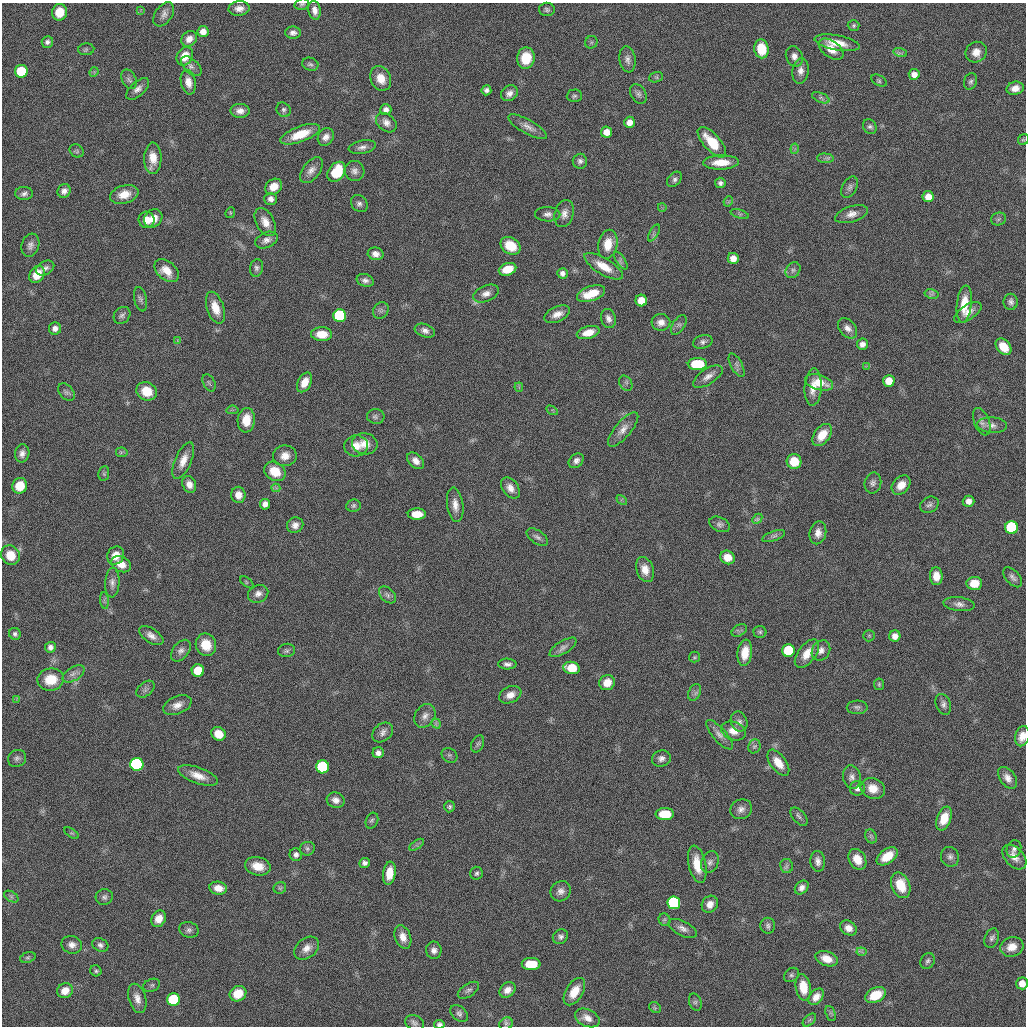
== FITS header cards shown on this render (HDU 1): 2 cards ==
NAXIS1  =                 2048 / length of original image axis
NAXIS2  =                 2048 / length of original image axis

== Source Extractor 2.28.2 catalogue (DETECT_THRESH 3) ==
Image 2048 x 2048 px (HDU 1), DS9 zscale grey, zoomed out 1/2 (1 PNG px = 2 x 2 image px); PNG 1028 x 1028 px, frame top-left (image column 1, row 2047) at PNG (2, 3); each listed source drawn as its Kron ellipse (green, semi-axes under 4 px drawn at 4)
Background 21.4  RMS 320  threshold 952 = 3 sigma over >= 5 px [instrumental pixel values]
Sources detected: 322; all 322 listed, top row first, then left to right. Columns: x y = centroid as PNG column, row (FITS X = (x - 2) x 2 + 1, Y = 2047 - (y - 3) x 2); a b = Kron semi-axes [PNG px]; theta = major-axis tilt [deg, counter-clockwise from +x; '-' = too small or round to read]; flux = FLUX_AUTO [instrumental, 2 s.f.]
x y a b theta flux
302 4 7 5 17 1.5e+05
239 8 10 7 5 5.4e+05
547 9 8 6 1 2.0e+05
315 10 9 6 -79 4.6e+05
140 11 4 2 - 6.4e+04
59 12 8 7 - 1.7e+06
164 14 13 8 56 4.5e+05
854 25 6 5 - 1.4e+05
203 32 5 5 - 5.8e+05
293 33 8 6 -1 3.2e+05
189 39 8 7 - 5.4e+05
47 42 6 5 - 2.4e+05
591 42 6 6 - 1.6e+05
837 43 23 7 -11 1.3e+06
86 49 8 6 3 1.7e+05
761 49 9 7 -80 1.8e+06
831 49 14 8 -36 9.9e+05
976 52 11 10 - 7.9e+05
900 53 7 4 -15 1.9e+05
185 56 10 7 58 1.2e+06
794 56 10 8 -67 4.8e+05
526 58 10 9 - 1.9e+06
627 59 13 8 -81 4.1e+05
310 64 8 6 -20 2.0e+05
191 66 12 7 -43 3.3e+05
21 71 6 6 - 3.7e+06
800 71 13 8 82 5.3e+05
94 72 5 3 - 9.2e+04
914 74 5 5 - 5.0e+05
656 77 7 5 19 1.4e+05
381 78 13 10 -65 1.0e+06
129 79 10 7 -64 2.8e+05
879 81 8 5 -28 1.5e+05
971 81 8 6 70 2.2e+05
188 82 12 7 -78 6.8e+05
1015 88 9 6 14 6.1e+05
138 89 14 7 42 4.5e+05
486 90 5 5 - 2.5e+05
509 93 9 7 38 4.1e+05
638 94 10 7 -60 2.9e+05
574 96 7 6 - 1.7e+05
821 98 9 4 -23 2.2e+05
283 110 7 6 - 2.2e+05
386 110 5 5 - 3.7e+05
240 111 9 7 -1 5.1e+05
629 122 5 5 - 5.5e+05
386 123 11 8 -40 4.7e+05
870 126 8 6 -62 2.2e+05
528 127 22 7 -29 5.8e+05
606 132 5 5 - 7.1e+05
300 134 21 7 20 1.8e+06
326 137 9 7 57 4.7e+05
1023 140 6 5 - 1.1e+05
712 142 19 8 -48 2.2e+06
362 147 14 6 11 4.2e+05
795 149 5 2 - 8.6e+04
77 151 7 6 - 1.5e+05
153 158 16 8 89 1.0e+06
825 158 8 4 -3 2.3e+05
580 161 7 7 - 2.8e+05
721 162 18 7 2 1.3e+06
311 170 15 8 52 5.3e+05
354 171 10 9 - 4.2e+05
336 172 11 8 55 3.2e+06
674 179 9 6 49 2.6e+05
720 183 5 5 - 2.3e+05
274 187 9 7 35 9.0e+05
850 187 11 7 61 3.0e+05
64 191 7 6 - 3.8e+05
24 193 9 6 3 2.9e+05
124 194 14 9 16 1.0e+06
928 197 5 5 - 7.1e+05
271 199 6 6 - 3.4e+05
728 201 5 3 - 8.9e+04
359 204 9 7 -50 3.2e+05
662 207 4 3 - 8.8e+04
230 213 5 4 - 9.4e+04
548 214 12 7 -1 4.0e+05
564 214 14 9 75 5.7e+05
740 214 9 3 -17 1.6e+05
852 214 17 8 17 6.5e+05
153 218 10 8 48 8.4e+05
999 219 8 6 17 1.9e+05
147 220 8 8 - 8.3e+05
265 222 15 9 -61 7.9e+05
654 233 9 4 61 1.7e+05
266 240 12 7 23 4.5e+05
608 244 14 9 77 1.3e+06
30 245 12 8 72 4.1e+05
510 246 11 8 -33 1.9e+06
376 254 8 6 -13 4.4e+05
733 258 5 5 - 6.4e+05
621 261 10 4 -57 2.0e+05
604 266 22 8 -31 1.3e+06
45 268 10 6 30 2.8e+05
257 268 9 6 80 2.3e+05
507 269 9 6 18 1.6e+06
793 270 8 6 53 2.3e+05
167 271 14 9 -41 1.0e+06
562 273 5 5 - 2.9e+05
37 274 9 7 56 1.3e+06
365 280 9 6 -19 3.1e+05
486 293 14 8 22 5.3e+05
591 294 14 7 19 1.5e+06
932 294 7 4 -11 1.7e+05
140 299 12 6 -78 2.5e+05
641 300 6 6 - 1.0e+06
1011 302 8 7 - 2.9e+05
964 304 18 7 83 1.6e+06
215 308 17 8 -71 1.2e+06
381 310 9 7 54 2.5e+05
968 312 15 7 32 6.6e+05
557 314 14 7 25 6.5e+05
122 315 9 7 47 2.5e+05
340 316 6 6 - 1.8e+07
608 319 10 7 -74 3.8e+05
661 322 9 8 - 5.3e+05
679 325 11 6 57 2.7e+05
55 328 6 6 - 3.9e+05
848 328 12 8 -51 4.8e+05
425 331 10 6 -20 3.6e+05
588 333 11 6 15 9.1e+05
322 334 10 7 -1 1.2e+06
178 341 4 2 - 6.0e+04
703 342 10 6 16 2.8e+05
862 344 6 5 - 4.0e+05
1004 347 9 6 -49 1.5e+06
697 364 9 6 0 3.4e+06
737 365 13 5 -62 3.1e+05
867 366 4 2 - 6.1e+04
708 377 17 7 33 5.6e+05
889 381 6 6 - 1.1e+06
305 382 10 6 63 9.4e+05
819 382 14 7 -16 1.6e+06
209 383 9 5 -63 1.9e+05
626 383 8 6 -54 2.0e+05
519 387 5 2 - 7.9e+04
813 387 19 8 87 9.5e+05
147 391 10 9 - 1.5e+06
66 392 10 6 -50 2.5e+05
232 410 6 3 7 1.1e+05
552 410 6 2 -32 7.8e+04
376 416 8 7 - 2.3e+05
246 420 12 8 85 1.2e+06
982 422 14 7 -68 4.1e+05
992 425 15 7 -4 4.9e+05
623 429 21 8 50 7.0e+05
822 435 12 8 54 1.2e+06
365 444 13 10 -11 8.2e+05
356 446 12 10 3 8.7e+05
122 452 6 4 -11 1.3e+05
22 453 9 7 79 3.8e+05
285 456 12 10 0 7.9e+05
183 461 20 8 66 9.2e+05
416 461 10 6 -44 5.5e+05
576 461 8 6 43 3.5e+05
794 461 7 7 - 1.3e+06
275 471 11 9 -33 1.5e+06
104 473 7 5 81 1.5e+05
873 483 10 8 76 3.3e+05
189 484 9 6 -66 5.6e+05
901 485 11 8 47 8.9e+05
20 486 8 7 - 1.4e+06
276 488 4 3 - 1.1e+05
510 488 12 7 -52 6.0e+05
238 495 8 7 - 6.9e+05
622 500 6 3 -45 8.4e+04
969 501 6 5 - 5.0e+05
265 504 5 5 - 3.9e+05
455 505 17 8 -82 7.3e+05
929 505 10 7 30 2.9e+05
353 506 7 6 - 2.0e+05
417 514 9 5 0 1.2e+06
757 519 6 3 45 1.2e+05
720 524 11 7 -24 2.7e+05
295 525 8 7 - 4.8e+05
1012 527 6 6 - 1.3e+07
818 533 11 8 77 5.9e+05
774 536 12 5 19 2.3e+05
537 537 12 6 -35 3.1e+05
10 555 10 9 - 1.3e+06
116 555 9 8 - 8.8e+05
728 557 7 6 - 9.3e+05
121 564 10 7 -27 8.4e+05
645 569 13 8 -72 8.1e+05
936 576 9 6 -87 8.4e+05
1013 577 12 6 -48 3.4e+05
247 582 8 4 -38 1.3e+05
112 583 15 7 87 4.2e+05
974 583 8 6 4 1.3e+06
258 594 10 8 26 4.4e+05
387 595 10 6 -44 2.8e+05
105 600 8 4 -85 1.5e+05
959 604 16 7 -7 4.4e+05
739 630 8 5 29 1.7e+05
760 632 6 6 - 1.6e+05
15 634 6 5 - 2.0e+05
151 636 14 7 -33 5.5e+05
869 636 6 5 - 1.2e+05
895 636 5 5 - 4.7e+05
206 645 11 10 - 1.4e+06
50 647 5 5 - 2.9e+05
563 647 15 6 31 3.6e+05
287 650 8 6 7 2.1e+05
821 650 10 8 58 4.8e+05
181 651 12 8 51 4.0e+05
788 651 6 6 - 6.5e+06
745 653 13 7 82 1.3e+06
807 654 16 8 54 1.1e+06
694 657 5 5 - 1.1e+05
507 664 9 5 -2 3.1e+05
572 668 8 6 -13 2.7e+06
198 671 6 6 - 2.9e+06
74 674 12 6 32 3.8e+05
51 679 13 11 8 1.7e+06
607 683 8 7 - 9.3e+05
879 684 6 5 - 1.1e+05
145 689 10 7 39 2.5e+05
695 692 8 6 64 2.2e+05
510 695 11 8 24 6.9e+05
16 699 4 2 - 5.8e+04
943 704 11 7 -68 3.2e+05
177 705 15 9 23 6.7e+05
857 707 10 6 1 2.7e+05
425 716 13 9 58 5.2e+05
739 722 10 8 -70 3.3e+05
436 724 5 2 - 1.0e+05
733 731 13 9 -19 8.2e+05
383 732 11 8 40 4.0e+05
218 734 7 6 - 1.2e+06
719 735 19 6 -48 4.7e+05
1022 736 10 7 74 7.8e+05
478 744 9 6 66 2.0e+05
754 746 7 6 - 1.6e+05
378 753 5 5 - 3.4e+05
449 755 8 6 -36 1.9e+05
17 758 9 8 - 2.9e+05
661 758 10 8 20 4.0e+05
778 763 15 7 -53 1.2e+06
137 764 6 6 - 5.2e+07
323 767 6 6 - 1.5e+07
198 776 21 8 -20 9.8e+05
852 777 12 8 -81 4.1e+05
1008 778 12 7 -54 5.1e+05
857 788 7 7 - 3.8e+05
873 788 12 10 -22 1.0e+06
336 800 9 7 -17 4.5e+05
450 807 6 5 - 1.5e+05
741 809 11 9 27 4.8e+05
665 814 9 6 0 2.1e+06
799 817 11 6 -48 2.4e+05
944 818 12 7 69 1.5e+06
372 821 8 6 68 1.9e+05
72 833 8 3 -33 1.2e+05
871 836 7 5 -66 1.6e+05
417 845 8 4 35 1.6e+05
307 849 8 7 - 2.3e+05
1014 849 9 7 70 2.7e+05
296 855 6 6 - 3.0e+05
887 856 12 7 36 1.5e+06
950 857 10 9 - 3.4e+05
1014 857 14 9 -46 6.9e+05
857 859 11 8 -60 1.1e+06
818 861 10 7 -86 4.1e+05
710 862 11 8 66 4.0e+05
365 863 5 5 - 2.7e+05
697 864 19 8 -78 1.6e+06
258 866 13 9 -12 1.1e+06
787 866 7 6 - 2.1e+05
389 873 11 6 82 1.2e+06
476 873 6 6 - 2.0e+05
901 885 13 9 -67 1.8e+06
802 887 8 5 45 3.7e+05
218 888 9 6 -7 7.5e+05
280 888 6 5 - 1.3e+05
561 891 11 9 47 4.7e+05
11 897 8 5 -31 1.7e+05
104 897 8 8 - 2.7e+05
674 903 6 6 - 2.9e+07
710 904 9 7 53 5.9e+05
159 919 8 7 - 8.1e+05
665 920 6 5 - 1.4e+05
768 926 8 7 - 2.5e+05
683 928 15 7 -27 4.6e+05
848 928 9 6 -33 5.7e+05
189 930 10 7 -18 3.1e+05
403 937 12 8 -69 7.0e+05
560 937 8 6 38 2.7e+05
992 938 10 7 69 2.7e+05
72 945 10 8 -21 5.2e+05
100 945 8 6 -27 2.7e+05
1012 947 12 9 16 8.9e+05
307 948 14 9 39 6.5e+05
434 950 8 8 - 4.0e+05
861 952 5 2 - 8.5e+04
28 957 8 5 19 1.5e+05
827 959 11 7 -19 9.5e+05
928 961 8 6 57 2.2e+05
531 964 9 6 0 2.1e+06
96 971 6 5 - 1.6e+05
791 975 8 6 40 1.9e+05
1022 983 6 6 - 7.6e+05
152 985 9 6 23 1.9e+05
803 987 13 7 -81 1.5e+06
468 990 12 6 34 2.8e+05
507 990 9 7 44 5.4e+05
65 991 8 7 - 8.0e+05
574 992 15 8 59 1.3e+06
238 994 9 7 30 1.5e+06
876 995 11 7 26 2.0e+06
816 997 9 6 50 5.9e+05
137 998 15 8 -74 6.5e+05
174 1000 6 6 - 8.2e+06
695 1002 9 6 -69 2.2e+05
655 1007 6 5 - 1.3e+05
459 1013 10 6 -43 2.7e+05
830 1013 8 4 -71 1.7e+05
587 1018 13 8 -25 6.0e+05
809 1020 8 5 43 1.5e+05
414 1023 9 7 -21 2.9e+05
439 1024 5 4 - 2.0e+05
506 1024 7 6 - 1.9e+05
At the frame edge (FLAGS 8, measured only in part): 4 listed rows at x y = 302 4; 1022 736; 1022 983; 439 1024